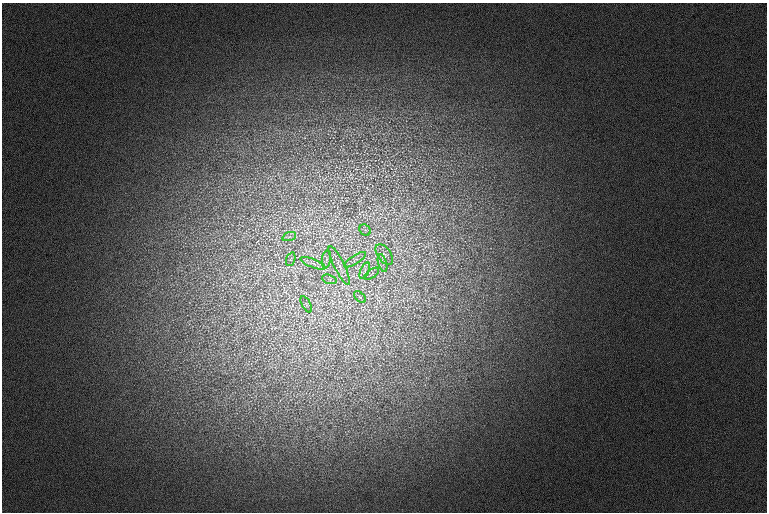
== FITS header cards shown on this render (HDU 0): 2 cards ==
NAXIS1  =                  765 /
NAXIS2  =                  510 /

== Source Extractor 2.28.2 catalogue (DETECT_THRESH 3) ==
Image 765 x 510 px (HDU 0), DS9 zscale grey, 1 PNG px = 1 image px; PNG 769 x 514 px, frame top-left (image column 1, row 510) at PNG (2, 3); each listed source drawn as its Kron ellipse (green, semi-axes under 4 px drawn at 4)
Background 109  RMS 11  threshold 33.5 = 3 sigma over >= 5 px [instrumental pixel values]
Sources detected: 14; all 14 listed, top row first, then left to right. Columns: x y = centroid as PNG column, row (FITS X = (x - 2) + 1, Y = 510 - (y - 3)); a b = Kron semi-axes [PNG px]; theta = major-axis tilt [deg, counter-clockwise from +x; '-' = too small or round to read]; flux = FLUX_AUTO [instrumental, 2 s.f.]
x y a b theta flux
365 230 6 5 - 1600
289 237 7 4 18 1600
384 255 12 6 -54 4100
291 259 7 4 70 1600
326 259 9 4 81 2300
355 260 12 4 33 2500
313 263 13 4 -22 3300
383 263 9 3 -74 1900
339 265 21 5 -64 5900
365 271 9 3 69 1600
372 274 8 2 36 740
329 279 7 4 -18 1300
360 297 7 4 -45 1500
306 304 9 4 -60 1300